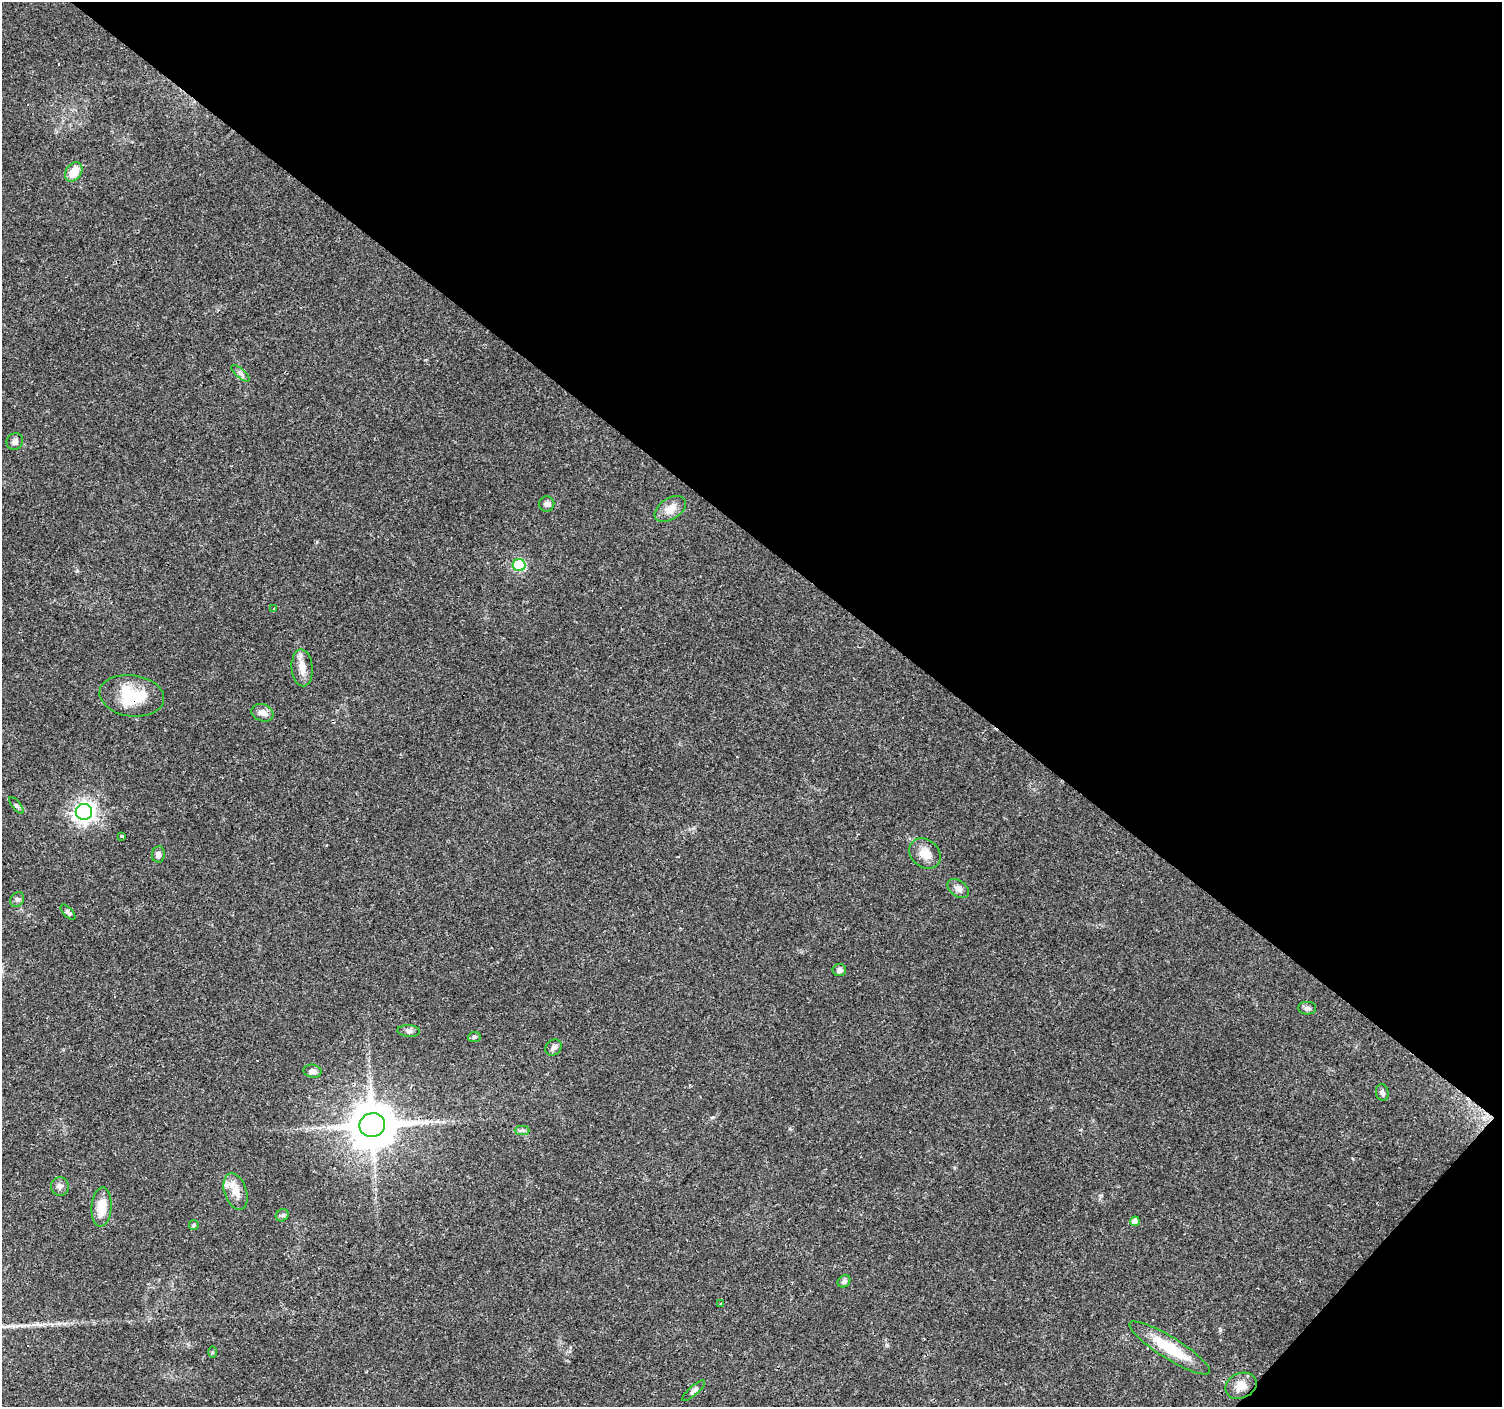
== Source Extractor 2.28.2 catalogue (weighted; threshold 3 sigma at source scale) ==
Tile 8 of 4 x 4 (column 4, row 2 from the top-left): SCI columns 4501-6000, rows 2979-4383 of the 6002 x 6022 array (HDU 1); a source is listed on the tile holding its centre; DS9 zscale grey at full resolution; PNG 1504 x 1409 px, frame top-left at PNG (2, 2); each listed source drawn as its Kron ellipse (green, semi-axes under 4 px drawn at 4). Shown black and unused: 40% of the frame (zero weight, under 3 of 4 exposures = <1% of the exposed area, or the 3 px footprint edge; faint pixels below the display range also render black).
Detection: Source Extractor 2.28.2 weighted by HDU 2 'WHT'; one run over the whole footprint, this tile lists its part. Background 0.0579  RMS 0.004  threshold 0.0179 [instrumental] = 3 sigma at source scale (4.5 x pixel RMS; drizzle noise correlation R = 1.50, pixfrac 1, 0.0396/0.0396 arcsec/px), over >= 5 px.
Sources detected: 49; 9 cosmic-ray / hot-pixel residue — neither listed nor drawn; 1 inside a brighter listed object's ellipse — not listed separately; the other 39 listed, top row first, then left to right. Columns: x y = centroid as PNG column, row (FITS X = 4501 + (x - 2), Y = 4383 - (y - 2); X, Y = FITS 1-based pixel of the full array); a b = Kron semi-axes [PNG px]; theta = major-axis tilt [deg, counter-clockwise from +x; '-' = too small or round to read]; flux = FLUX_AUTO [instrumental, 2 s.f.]
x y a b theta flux
74 172 10 7 55 6
240 373 11 4 -40 1.2
15 442 9 8 - 1.7
547 504 7 7 - 1.4
670 509 17 10 33 4.4
519 565 6 6 - 35
273 609 3 3 - 0.72
302 668 18 10 -86 4.3
132 696 32 20 -8 18
262 713 11 8 -18 2.9
16 805 10 4 -50 0.82
84 812 8 8 - 210
122 836 4 3 - 0.71
158 854 8 6 83 1.6
925 854 17 13 -41 5
958 889 12 8 -37 2.3
17 899 8 6 49 1.1
68 912 9 4 -47 0.99
839 970 7 6 - 1.4
1307 1008 9 6 -1 1.1
409 1031 11 5 -3 1.3
474 1037 6 5 - 0.65
554 1048 9 7 45 1.4
313 1071 9 6 -11 1.7
1382 1093 8 6 -78 1.2
372 1125 13 11 9 1800
522 1130 7 4 0 0.88
60 1186 9 9 - 1.7
236 1192 19 11 -72 4.9
101 1207 20 10 86 8.2
282 1215 7 5 43 0.84
1135 1221 5 4 - 2.7
194 1225 5 4 - 0.52
844 1281 7 5 42 1.3
720 1303 3 2 - 0.49
1170 1348 47 10 -32 16
212 1352 6 4 90 0.42
1241 1386 16 12 24 4.8
694 1391 14 4 41 1.2
Overlapping masked pixels (flux is a lower limit): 2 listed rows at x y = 132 696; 372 1125